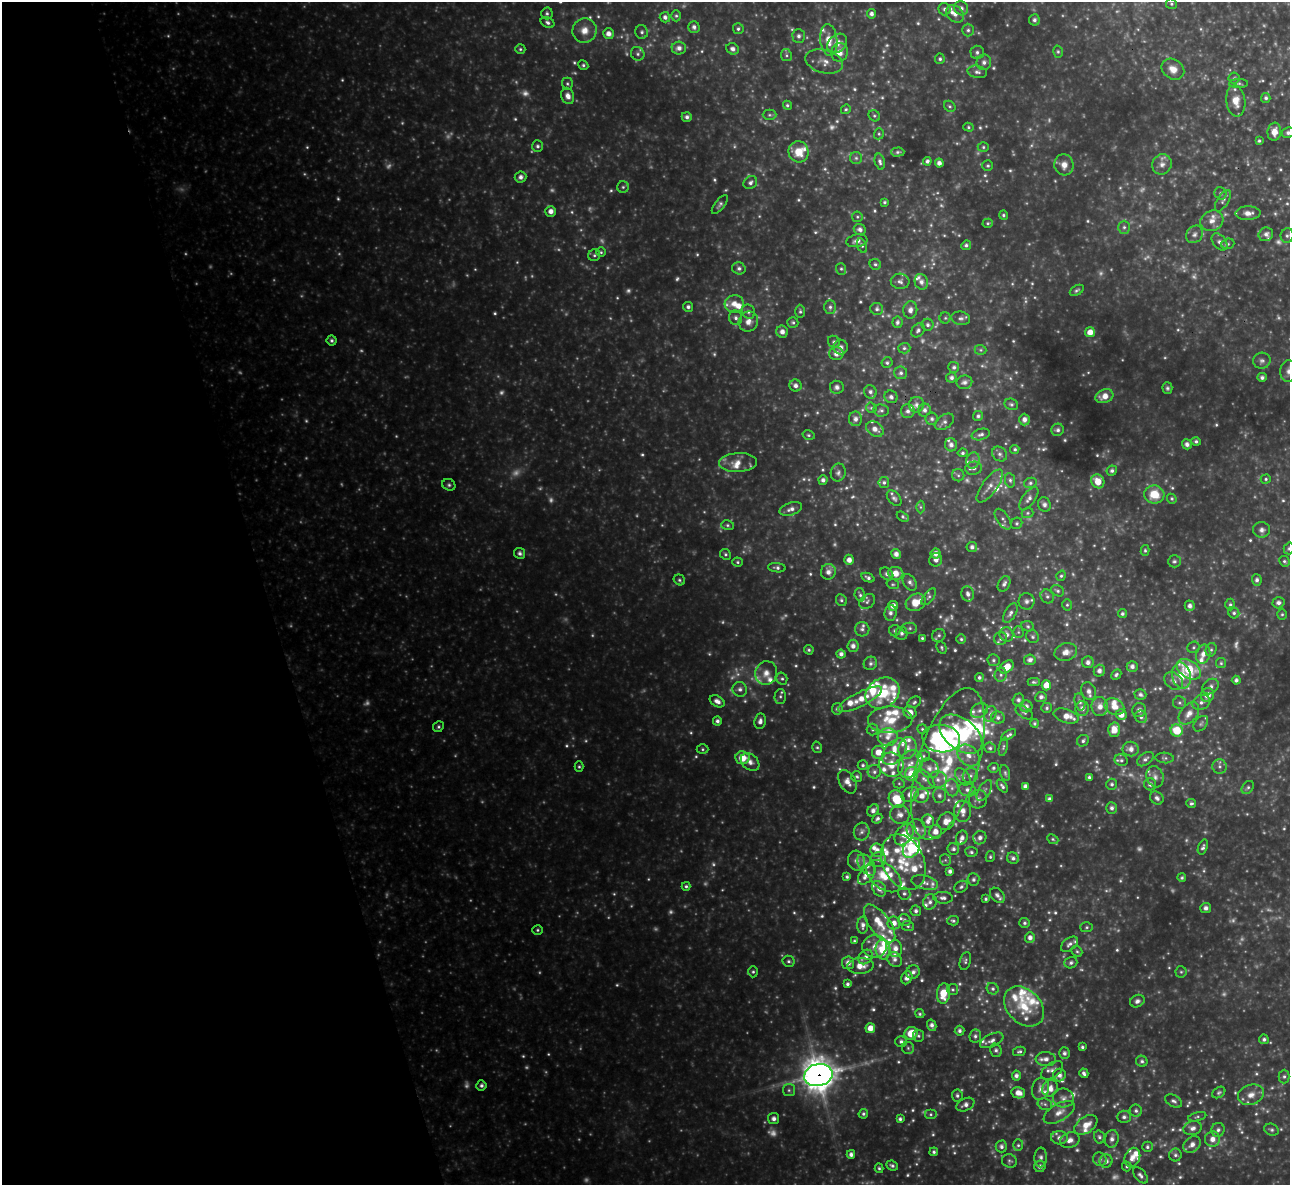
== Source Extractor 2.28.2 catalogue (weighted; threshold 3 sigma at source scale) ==
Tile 5 of 4 x 4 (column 1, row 2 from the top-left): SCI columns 1-1288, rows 2627-3809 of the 5153 x 5132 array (HDU 1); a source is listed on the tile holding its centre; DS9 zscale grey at full resolution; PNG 1292 x 1187 px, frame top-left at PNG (2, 2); each listed source drawn as its Kron ellipse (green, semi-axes under 4 px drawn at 4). Shown black and unused: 21% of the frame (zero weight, under 3 of 4 exposures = <1% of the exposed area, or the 3 px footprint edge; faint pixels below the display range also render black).
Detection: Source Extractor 2.28.2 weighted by HDU 2 'WHT'; one run over the whole footprint, this tile lists its part. Background 0.355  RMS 0.037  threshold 0.165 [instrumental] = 3 sigma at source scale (4.5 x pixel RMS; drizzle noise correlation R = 1.50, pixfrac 1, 0.05/0.05 arcsec/px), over >= 5 px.
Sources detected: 906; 143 too faint to see at this stretch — neither listed nor drawn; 95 inside a brighter listed object's ellipse — not listed separately; of the other 668, all 500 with FLUX_AUTO >= 5.8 (the completeness limit of this list) listed and drawn (168 fainter detections not listed), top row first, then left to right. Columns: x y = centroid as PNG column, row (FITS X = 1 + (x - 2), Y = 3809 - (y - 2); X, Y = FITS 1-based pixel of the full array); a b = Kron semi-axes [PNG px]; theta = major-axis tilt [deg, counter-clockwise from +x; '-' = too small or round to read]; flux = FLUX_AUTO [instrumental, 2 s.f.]
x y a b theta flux
1171 4 5 5 - 6.3
961 8 7 6 - 16
944 9 6 6 - 10
547 13 6 6 - 8.2
871 14 5 4 - 14
955 14 10 7 -49 24
676 16 5 5 - 6.7
665 17 5 5 - 13
1034 20 5 5 - 10
548 22 7 5 -27 10
694 27 6 5 - 12
738 29 5 5 - 8.1
584 30 12 12 - 42
968 30 6 5 - 8.9
642 32 7 6 - 9.5
608 34 5 5 - 25
799 36 7 6 - 13
829 40 16 8 -84 57
837 43 11 8 42 36
679 48 7 6 - 18
520 49 5 4 - 6.1
733 49 6 5 - 16
840 52 9 8 - 38
977 52 7 6 - 12
1058 52 6 5 - 6.7
638 54 7 6 - 11
786 55 6 5 - 8.2
940 59 5 5 - 8
824 62 19 11 -14 43
984 62 8 7 - 16
583 65 5 4 - 7.5
1173 69 12 9 -34 34
977 72 10 6 -11 13
1234 78 5 5 - 6.1
1239 83 9 4 3 7.9
567 84 6 5 - 6.7
568 96 8 6 -70 24
1266 98 5 4 - 8.5
1236 101 16 9 -82 50
787 105 5 4 - 6.5
950 106 6 5 - 6.5
846 109 5 4 - 5.8
769 115 7 5 0 6.6
874 116 6 5 - 6.8
687 117 5 5 - 13
968 127 5 4 - 6.1
1274 132 9 7 82 34
1288 133 6 5 - 11
879 134 6 4 70 6
1259 141 4 4 - 6.2
537 146 6 5 - 9.7
983 147 5 5 - 6.5
799 152 10 10 - 64
898 152 7 4 2 7.1
856 158 6 6 - 8.4
927 161 4 4 - 11
880 162 8 5 -78 12
939 163 4 4 - 18
1162 164 10 9 - 23
1064 165 11 9 -84 33
988 166 5 5 - 6.4
520 177 6 5 - 16
750 183 7 6 - 12
623 187 5 5 - 7.5
1220 193 6 5 - 7.9
1223 201 12 5 58 12
884 202 3 3 - 6.1
720 204 11 5 51 10
551 211 5 5 - 23
1248 213 12 7 1 26
1003 215 4 4 - 6.7
857 217 5 5 - 5.9
1212 221 12 10 26 30
988 223 5 4 - 6
1124 227 6 5 - 9.8
860 229 6 5 - 14
1194 234 9 7 51 16
1266 234 7 6 - 15
1287 236 7 6 - 10
857 241 11 6 9 17
1219 242 10 6 -51 15
1228 244 6 5 - 6.9
966 245 5 4 - 9.3
862 246 7 4 -71 6.8
601 252 5 5 - 5.9
594 255 6 6 - 8
875 264 6 5 - 7.7
739 268 7 6 - 12
841 269 6 5 - 6.2
900 281 9 7 -5 14
921 282 8 6 -70 18
1077 290 7 5 31 8
734 304 9 9 - 40
688 307 5 5 - 11
830 307 6 5 - 10
877 309 6 6 - 9.9
910 310 9 7 82 17
800 311 7 4 -89 7.4
748 312 7 6 - 12
736 318 7 6 - 12
945 318 5 5 - 6.2
961 318 9 6 -9 13
748 321 10 9 - 28
793 322 5 5 - 7.1
897 322 6 5 - 11
928 325 6 6 - 11
918 330 8 6 53 11
782 332 6 6 - 21
1090 332 5 5 - 34
332 340 5 5 - 8.2
834 342 6 5 - 9.5
841 347 7 7 - 16
904 348 6 5 - 7.9
981 350 6 5 - 6.1
836 353 7 6 - 23
1262 361 9 8 - 14
887 363 5 5 - 7.9
954 367 5 5 - 9.4
1289 371 11 8 86 23
901 373 6 6 - 12
1262 377 5 4 - 11
951 378 5 5 - 12
964 382 8 6 12 14
795 386 6 6 - 17
837 387 7 6 - 12
1167 388 6 5 - 7.8
870 392 7 6 - 12
1104 396 9 6 19 36
891 397 7 6 - 12
1011 404 7 5 -24 8.4
916 405 8 7 - 18
871 408 6 5 - 6
881 410 8 6 -8 9.5
924 410 6 6 - 14
908 411 7 6 - 14
978 416 5 4 - 8.7
855 419 7 6 - 18
932 419 6 6 - 9.3
1024 420 6 5 - 18
944 422 11 6 35 14
875 429 9 6 -33 28
1058 430 6 6 - 9.9
981 434 9 5 16 12
808 435 6 4 -16 6.4
1196 441 4 4 - 8.1
1187 444 5 5 - 15
951 445 7 6 - 17
1015 449 5 4 - 7
963 453 5 4 - 7.2
1000 454 8 6 -47 12
973 460 8 6 75 15
738 463 19 9 4 47
974 468 8 6 13 15
1112 471 5 5 - 9.9
838 473 9 7 78 13
958 475 6 6 - 8.9
1266 479 5 4 - 6.3
823 480 4 4 - 13
1010 480 7 5 -80 8.9
1098 481 7 6 - 55
884 482 5 5 - 9
1030 483 6 5 - 9.1
449 485 7 5 -27 8.5
990 486 20 7 53 31
1154 494 10 9 - 77
894 498 9 5 -49 11
1029 499 13 6 53 18
1172 499 5 4 - 5.9
1044 504 7 6 - 13
920 507 6 4 -90 6.3
791 509 11 6 19 20
1028 513 6 5 - 7.2
903 517 7 4 -30 6.8
1003 519 12 6 -55 12
1017 523 6 5 - 7.8
727 525 6 5 - 7.3
1262 530 8 8 - 16
972 547 5 5 - 12
1289 548 6 5 - 8.2
1145 550 5 4 - 6.1
520 553 6 5 - 12
936 553 5 5 - 22
725 554 5 5 - 6.7
896 554 5 5 - 19
849 560 5 5 - 24
936 560 7 6 - 13
1174 561 6 6 - 8.5
1284 561 5 5 - 7.3
738 562 5 4 - 6.1
777 568 9 4 -6 9.7
828 572 8 7 - 23
896 573 7 6 - 45
887 574 7 5 -40 12
1061 576 5 4 - 6.7
868 578 7 4 -24 10
679 580 6 5 - 7.3
1257 580 6 5 - 12
910 582 9 6 -56 14
893 584 6 5 - 6
1004 584 8 5 62 13
1058 591 7 5 -26 8.5
968 594 8 6 -77 15
860 595 6 5 - 8.8
1047 596 7 6 - 11
929 597 10 5 51 9.9
841 600 6 5 - 7.5
867 601 9 6 39 11
1027 601 8 8 - 15
916 602 10 8 28 72
1278 603 6 5 - 14
1230 604 6 4 90 7.1
1067 605 6 5 - 6.4
893 606 5 5 - 26
1190 606 5 5 - 16
890 613 8 6 83 16
1010 613 11 5 60 14
1234 613 6 5 - 8.9
1122 614 4 4 - 7.8
1282 614 5 4 - 6
1028 626 6 5 - 6.9
910 628 7 5 -1 8.7
862 629 7 7 - 11
895 631 6 5 - 6.6
1018 632 5 5 - 6.1
902 633 7 6 - 12
1006 634 7 6 - 17
939 635 7 6 - 9.8
1033 637 7 6 - 8.3
922 638 4 4 - 6
961 639 5 5 - 6.9
1001 639 6 6 - 11
853 646 6 5 - 18
1193 647 6 5 - 7
941 648 6 4 -62 6.6
809 650 5 4 - 7
1211 650 7 5 75 8.3
1066 652 11 8 16 29
841 654 4 4 - 14
1203 654 9 7 76 26
993 660 6 6 - 8
1030 660 6 5 - 15
1088 662 6 6 - 16
870 663 7 6 - 10
1221 663 5 5 - 6.3
1132 666 5 5 - 15
1007 667 8 5 40 57
1189 669 13 8 -33 170
1099 671 6 5 - 13
766 673 12 11 - 33
1116 674 6 4 44 7.4
1001 675 7 6 - 11
1181 676 13 9 -78 89
979 677 4 4 - 8.2
782 678 6 5 - 7.9
1236 680 4 4 - 11
1174 681 10 7 -39 20
1034 682 6 4 -1 6.9
1046 685 5 4 - 46
1211 686 9 7 37 14
740 689 7 7 - 15
1089 691 9 7 -70 21
882 693 18 14 33 140
1140 694 6 5 - 11
1207 695 7 6 - 35
780 696 7 5 89 8.9
1041 697 6 5 - 13
860 699 24 7 27 64
1018 700 6 5 - 10
717 701 8 5 -30 20
914 702 7 5 32 8.4
1080 702 9 5 -77 12
1201 702 9 7 21 16
1179 703 6 6 - 8.5
1026 706 6 6 - 16
1100 706 9 8 - 29
1114 707 10 8 -23 36
1047 708 5 5 - 7.2
837 709 6 5 - 10
1082 709 7 6 - 19
1139 710 7 6 - 14
979 711 9 6 31 15
910 712 7 6 - 30
1024 712 9 5 -32 8.4
1189 713 13 8 51 31
990 714 8 6 70 12
1121 715 5 5 - 31
1066 716 13 7 -17 40
998 717 7 6 - 12
1141 717 6 6 - 11
890 720 22 13 3 94
717 721 4 4 - 11
760 721 8 6 83 16
1034 723 4 4 - 6.3
1201 724 9 6 50 10
438 727 5 5 - 7.5
873 729 6 6 - 6.7
922 729 5 4 - 5.9
1114 730 7 6 - 43
1177 730 6 6 - 95
961 734 25 15 -39 350
1009 735 8 4 31 8.8
888 737 10 9 - 28
941 739 19 14 -7 660
1083 741 6 5 - 8.8
817 747 6 4 -74 6.4
1003 747 9 4 78 7.4
907 748 11 9 77 34
990 748 6 5 - 8
702 749 6 5 - 6.3
1131 749 8 7 - 23
879 752 6 6 - 43
894 752 15 9 50 56
968 755 12 9 -43 38
923 756 6 5 - 8.8
742 758 7 6 - 69
1165 758 9 5 -3 8
1145 759 9 5 37 12
1121 760 7 5 -22 9.2
750 762 10 7 -43 21
910 764 15 11 60 51
948 764 78 30 73 520
863 765 5 5 - 7.4
891 765 12 12 - 57
1219 766 7 7 - 12
579 767 5 4 - 6.3
929 768 10 8 -47 29
993 768 5 5 - 6.9
874 772 6 6 - 11
1005 773 8 5 -75 7.5
912 774 7 6 - 100
857 776 5 5 - 6.4
970 776 8 7 - 13
963 777 10 6 -52 14
1089 777 3 3 - 7.1
1155 777 11 8 -70 19
924 779 12 7 -44 22
938 780 9 8 - 24
847 782 13 8 -61 25
899 783 5 5 - 5.8
1112 784 5 5 - 8.6
1150 784 6 6 - 15
1002 786 7 4 -53 9.2
1025 786 4 4 - 15
1248 787 7 5 50 9.2
952 788 8 6 -78 14
967 790 9 6 -18 16
984 790 12 6 59 13
910 794 9 7 34 28
939 795 7 6 - 14
922 796 7 7 - 28
1157 798 7 6 - 13
897 799 9 7 -64 110
978 799 9 9 - 17
1049 799 4 4 - 12
1191 803 5 4 - 7.3
1112 808 6 5 - 12
873 810 7 5 48 16
962 811 10 8 89 29
900 815 10 9 - 25
877 818 5 4 - 9.7
928 821 6 6 - 17
946 821 9 8 - 33
916 829 10 9 - 32
862 832 9 7 73 14
935 832 7 6 - 28
904 834 12 8 55 54
962 838 7 5 69 17
980 838 7 6 - 18
1053 839 6 4 -24 6.3
1203 847 8 4 70 9.9
911 848 11 7 55 160
953 849 6 5 - 11
877 850 7 6 - 19
971 852 6 5 - 8.1
990 857 5 4 - 6.2
1013 858 6 5 - 13
878 860 8 7 - 16
945 860 6 5 - 6.3
856 861 10 8 -75 20
903 862 29 20 -65 150
867 865 12 7 -55 31
950 871 4 4 - 13
866 875 11 6 53 35
884 876 20 12 -40 74
847 877 4 4 - 7.1
1182 878 4 4 - 6
973 879 6 6 - 11
925 883 13 7 -15 20
686 886 4 4 - 7.4
961 887 7 5 31 10
879 889 8 6 -57 22
904 893 6 6 - 9.6
997 895 9 6 -46 15
943 898 10 6 -2 14
986 899 4 4 - 7.2
930 902 7 7 - 14
1206 908 5 5 - 12
916 911 5 5 - 12
904 920 6 5 - 9.9
953 921 6 4 4 7.7
880 923 22 10 -53 64
894 923 6 6 - 26
1024 923 5 5 - 7.6
863 925 8 5 87 16
908 926 6 5 - 7.1
1087 927 6 5 - 7
538 930 5 5 - 6.5
1030 938 5 5 - 18
854 941 4 4 - 6.1
1069 944 9 6 39 13
874 946 12 11 - 39
895 948 8 6 -88 25
883 950 10 7 -84 94
1077 951 6 5 - 6.3
866 957 8 6 43 18
895 959 8 6 -49 15
789 961 6 5 - 8.5
965 961 9 5 72 8.9
848 963 6 6 - 22
1071 963 6 5 - 10
860 966 13 8 4 43
753 972 5 4 - 6.7
913 972 7 6 - 15
1181 972 5 5 - 6.8
907 978 7 5 64 20
848 984 4 4 - 9.4
953 989 5 5 - 6.6
993 989 6 5 - 9
943 993 10 6 85 74
1137 1001 7 6 - 13
1024 1006 23 16 -45 110
920 1014 5 4 - 6.3
932 1025 6 4 -76 15
870 1028 5 5 - 37
959 1031 5 5 - 10
911 1033 7 6 - 64
918 1036 6 5 - 7.2
975 1036 6 6 - 9.9
1264 1039 5 5 - 8.9
992 1040 12 6 25 17
901 1042 6 5 - 11
1082 1047 3 3 - 7.2
908 1048 6 6 - 7.5
996 1050 7 6 - 10
1019 1051 6 4 13 7.8
1064 1053 6 5 - 11
1046 1059 10 7 -5 19
1142 1061 6 5 - 8.5
1052 1070 12 7 34 15
1084 1073 5 3 - 10
818 1075 14 11 11 7100
1059 1075 6 6 - 19
1016 1076 5 4 - 14
1284 1076 7 5 89 8.9
481 1085 5 5 - 11
1050 1088 8 7 - 28
1040 1089 11 8 75 20
789 1090 6 6 - 8.8
1219 1092 7 5 32 7.5
1018 1093 7 5 -11 31
957 1095 6 5 - 9.3
1251 1095 13 10 20 36
1063 1098 10 9 - 21
1174 1101 9 5 -30 11
1045 1104 7 5 -21 8.5
965 1105 9 6 26 19
1136 1111 6 6 - 10
1059 1112 17 8 31 35
863 1114 5 4 - 7.5
931 1114 6 5 - 7.8
1124 1117 7 6 - 12
1197 1117 9 4 14 6.7
774 1119 5 5 - 17
900 1119 3 3 - 8.6
1086 1125 13 8 34 45
1193 1128 9 7 15 18
1218 1130 7 6 - 12
1272 1130 7 5 -24 8.6
1099 1137 6 5 - 8.4
1059 1138 8 6 -4 18
1112 1139 9 6 81 17
1212 1139 8 7 - 29
1070 1140 10 7 20 24
1192 1144 9 7 39 23
1018 1145 6 5 - 7.5
1001 1146 6 6 - 12
1147 1147 5 5 - 8.1
934 1152 4 4 - 7.8
851 1154 4 4 - 15
1175 1155 6 6 - 10
1041 1157 10 6 86 13
1132 1157 10 7 69 28
1100 1159 7 6 - 11
1009 1161 8 6 -21 9
1106 1161 7 6 - 15
892 1166 6 4 -24 8.5
1040 1166 6 5 - 15
1127 1166 5 5 - 5.8
879 1168 5 4 - 6.4
1140 1175 10 5 -49 14
Overlapping masked pixels (flux is a lower limit): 1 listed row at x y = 818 1075
Isophote crosses this tile's border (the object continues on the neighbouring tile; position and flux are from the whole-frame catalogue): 3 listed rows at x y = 1288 133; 1289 371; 1289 548